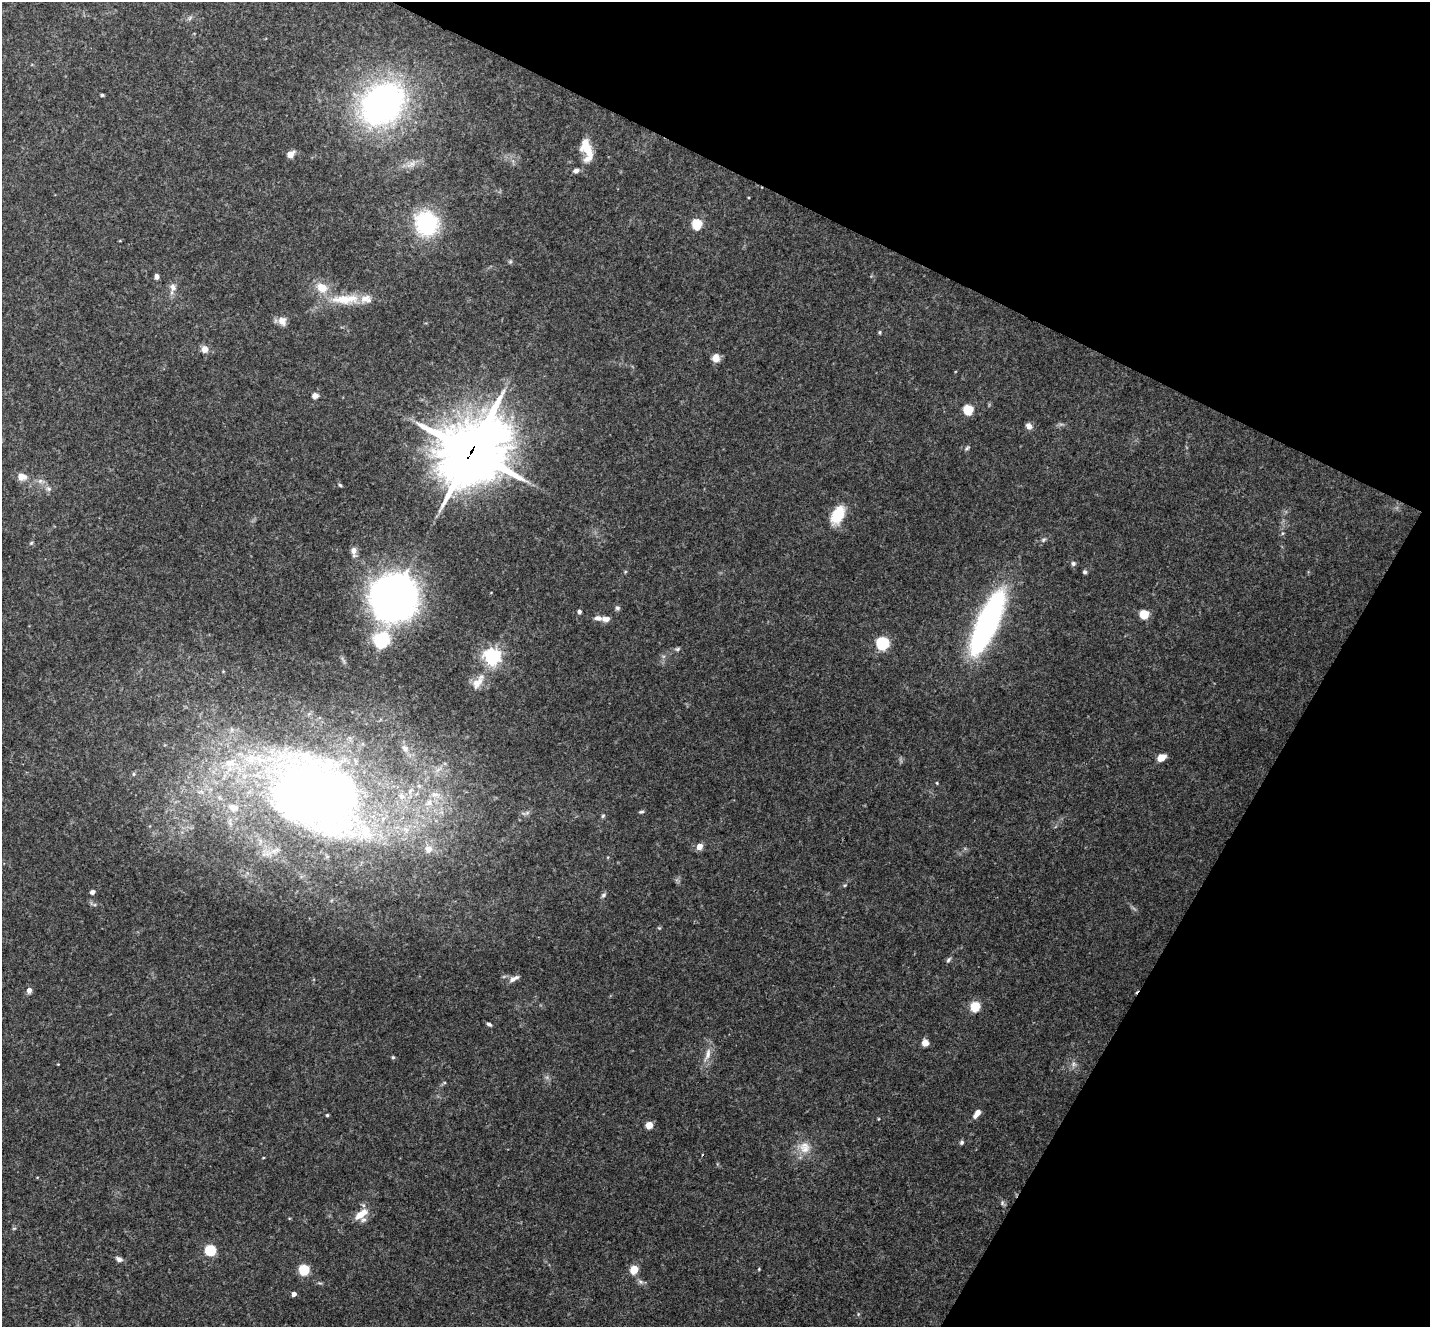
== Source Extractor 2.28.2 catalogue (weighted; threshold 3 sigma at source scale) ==
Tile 8 of 4 x 4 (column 4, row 2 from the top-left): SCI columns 4291-5718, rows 2937-4261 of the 5722 x 5735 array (HDU 1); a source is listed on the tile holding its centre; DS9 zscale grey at full resolution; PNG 1432 x 1329 px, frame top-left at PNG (2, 2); no overlay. Shown black and unused: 25% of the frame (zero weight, under 3 of 4 exposures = <1% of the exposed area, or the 3 px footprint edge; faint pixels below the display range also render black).
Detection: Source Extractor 2.28.2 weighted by HDU 2 'WHT'; one run over the whole footprint, this tile lists its part. Background 0.125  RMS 0.0075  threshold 0.0337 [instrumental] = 3 sigma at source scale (4.5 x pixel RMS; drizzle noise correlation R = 1.50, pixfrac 1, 0.05/0.05 arcsec/px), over >= 5 px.
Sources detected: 89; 1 cosmic-ray / hot-pixel residue — not listed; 8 inside a brighter listed object's ellipse — not listed separately; the other 80 listed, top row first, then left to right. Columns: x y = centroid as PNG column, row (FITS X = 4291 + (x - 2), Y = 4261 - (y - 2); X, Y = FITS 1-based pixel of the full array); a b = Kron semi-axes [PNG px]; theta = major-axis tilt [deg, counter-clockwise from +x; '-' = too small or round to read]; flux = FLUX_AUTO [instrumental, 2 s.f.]
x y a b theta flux
190 18 7 4 71 1.3
102 95 4 4 - 0.98
382 104 39 30 42 280
587 150 26 11 -77 18
290 154 7 6 - 6.4
576 171 7 6 - 2.7
426 223 23 21 -68 71
697 224 5 5 - 53
510 262 5 5 - 1.2
157 276 4 4 - 4.5
173 288 12 8 -71 4.4
322 288 13 10 -25 12
345 299 44 13 3 25
282 321 12 10 -72 5.1
879 332 5 4 - 0.93
204 349 10 9 - 4.4
716 358 6 6 - 11
315 396 5 5 - 5.3
968 410 6 6 - 29
1029 426 7 6 - 4.4
967 448 8 4 45 1.2
471 452 26 22 47 4100
22 477 9 7 -10 8
40 481 7 5 44 1.9
340 485 6 3 -45 0.97
49 489 8 7 - 2.4
838 515 22 13 63 20
1043 540 7 4 32 1.4
31 543 5 4 - 0.95
353 550 9 7 -89 4.2
1073 563 6 6 - 1.8
1085 572 5 5 - 1.5
394 597 23 23 - 850
617 608 6 5 - 1.6
579 612 5 5 - 1.9
1144 614 6 6 - 21
598 618 11 6 -6 3.9
987 622 47 14 66 280
381 640 10 9 - 57
882 643 7 7 - 70
678 649 7 4 27 1.4
492 656 6 6 - 300
478 682 27 11 57 9.5
405 748 10 8 -45 4.2
1161 757 8 6 29 8.9
133 774 6 4 90 0.94
937 783 4 3 - 0.65
315 796 111 79 -24 670
429 803 12 9 30 7.5
641 812 7 4 7 1.1
527 813 7 4 1 1.7
603 816 6 5 - 1.1
699 846 6 5 - 6.7
429 849 9 9 - 6.3
845 885 5 3 - 0.73
92 892 6 5 - 1.9
603 895 7 6 - 1.6
659 928 5 4 - 0.85
948 960 8 5 47 1.6
514 978 14 6 27 3.9
29 990 6 5 - 3.5
975 1006 6 5 - 32
489 1024 6 4 -26 1.7
925 1043 6 5 - 6.9
707 1054 22 7 72 7.3
393 1057 5 4 - 0.95
1074 1064 7 6 - 2.2
977 1113 10 5 55 5.3
327 1115 4 4 - 0.99
878 1119 4 3 - 0.61
649 1125 5 5 - 9.9
962 1142 6 5 - 1.4
804 1147 18 16 -58 12
1002 1203 6 6 - 1.6
361 1214 20 9 36 9.7
210 1250 6 6 - 39
119 1259 8 5 -27 2.7
304 1270 6 6 - 29
634 1270 5 5 - 19
294 1294 4 4 - 4.7
Overlapping masked pixels (flux is a lower limit): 1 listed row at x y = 471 452